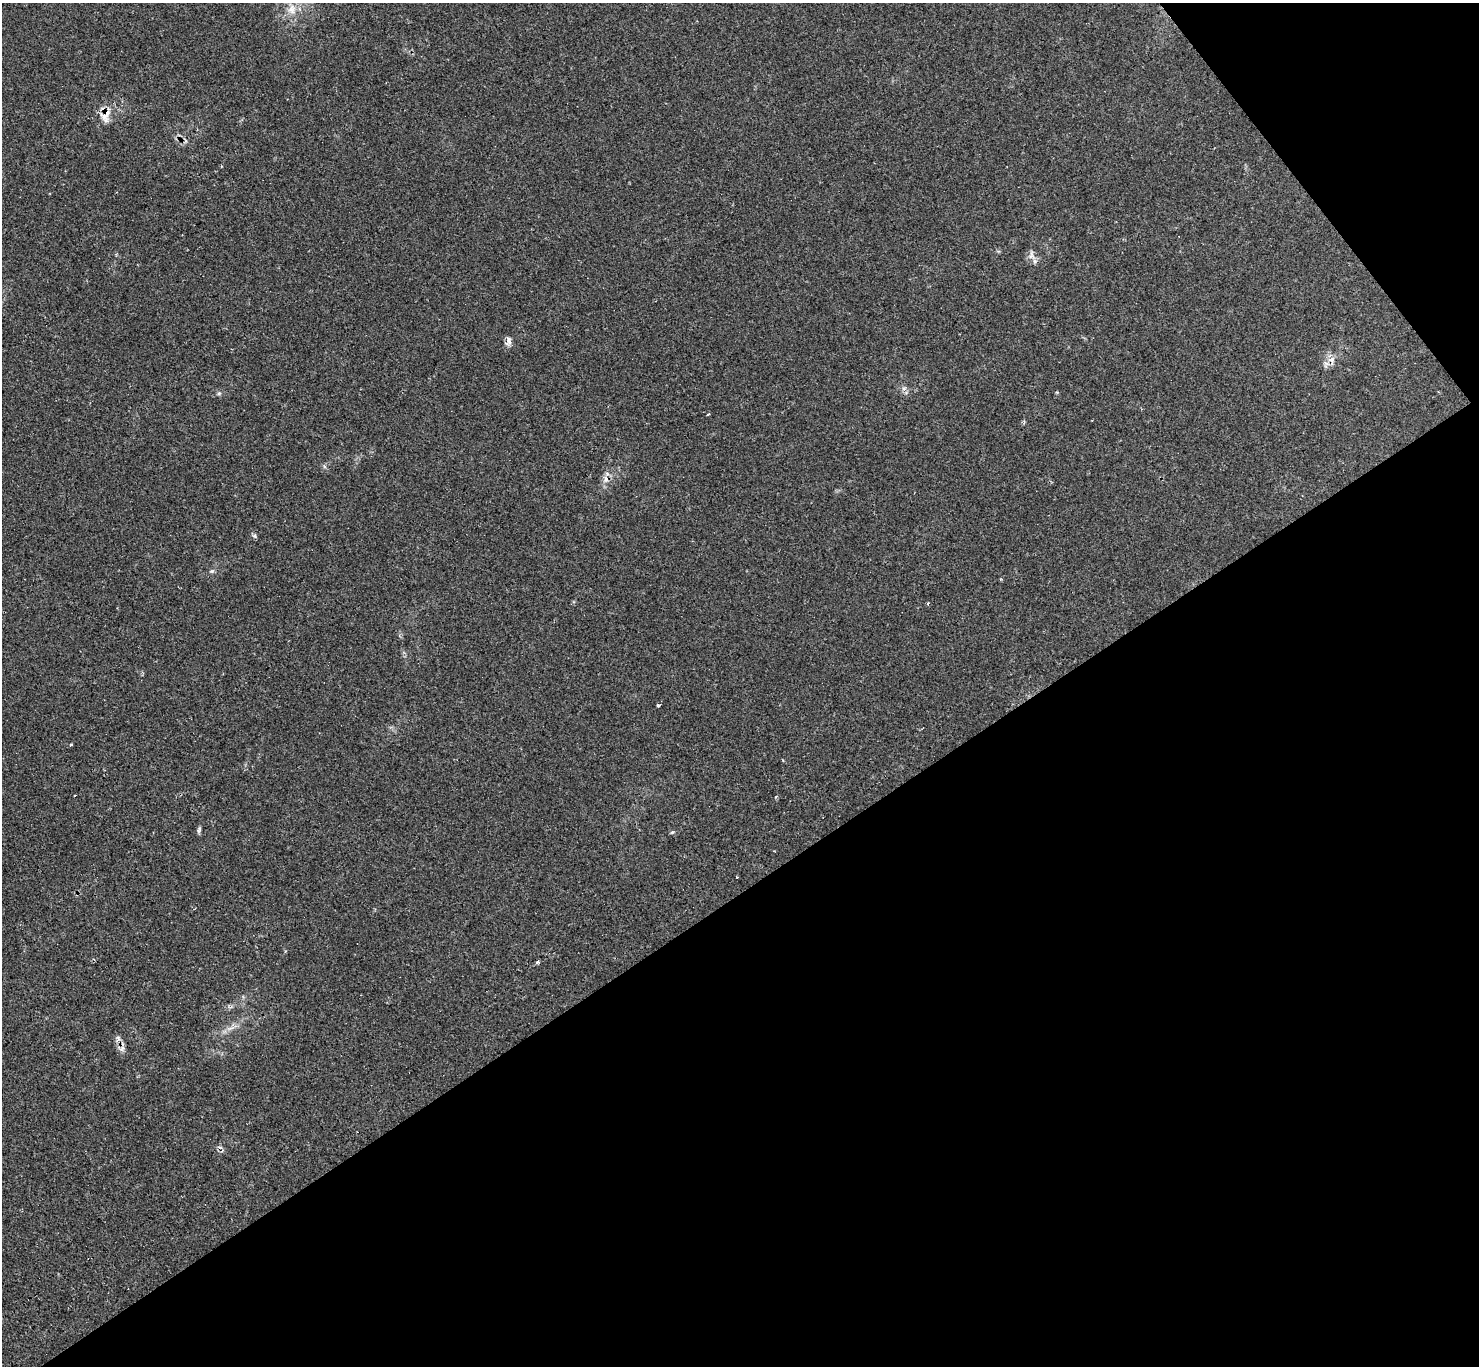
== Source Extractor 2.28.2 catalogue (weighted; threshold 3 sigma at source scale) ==
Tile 12 of 4 x 4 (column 4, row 3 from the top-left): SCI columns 4431-5907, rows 1516-2879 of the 5917 x 5907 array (HDU 1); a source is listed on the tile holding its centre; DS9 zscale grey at full resolution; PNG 1481 x 1368 px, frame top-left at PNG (2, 3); no overlay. Shown black and unused: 38% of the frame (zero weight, under 2 of 3 exposures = <1% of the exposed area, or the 3 px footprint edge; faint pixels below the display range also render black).
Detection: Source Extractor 2.28.2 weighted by HDU 2 'WHT'; one run over the whole footprint, this tile lists its part. Background 0.0673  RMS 0.0062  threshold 0.0279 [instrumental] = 3 sigma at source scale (4.5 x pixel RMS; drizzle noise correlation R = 1.50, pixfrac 1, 0.05/0.05 arcsec/px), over >= 5 px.
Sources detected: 20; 2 cosmic-ray / hot-pixel residue — not listed; the other 18 listed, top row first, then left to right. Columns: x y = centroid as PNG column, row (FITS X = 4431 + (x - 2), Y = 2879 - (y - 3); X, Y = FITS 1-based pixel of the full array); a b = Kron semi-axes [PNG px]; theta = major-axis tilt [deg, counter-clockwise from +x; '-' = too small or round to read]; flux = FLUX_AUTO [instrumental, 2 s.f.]
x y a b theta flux
292 9 15 12 -86 7.7
106 115 24 11 68 8.3
1031 255 14 8 78 3.3
509 341 14 7 79 2.7
1331 360 12 9 -74 4.3
904 388 7 4 19 1.2
219 393 6 4 19 0.91
708 414 3 3 - 1.5
254 536 6 5 - 1.1
212 571 6 4 43 0.98
928 603 3 3 - 0.79
658 705 4 3 - 1.1
75 795 3 2 - 0.55
672 832 6 3 19 0.7
737 877 3 2 - 0.75
537 962 5 3 - 1.1
118 1038 7 5 -48 1.7
122 1049 10 5 63 1.9
Overlapping masked pixels (flux is a lower limit): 2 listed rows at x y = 106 115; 1331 360
Unlisted compact peaks at least as high as the median listed source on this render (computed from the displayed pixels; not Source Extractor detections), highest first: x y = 199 831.